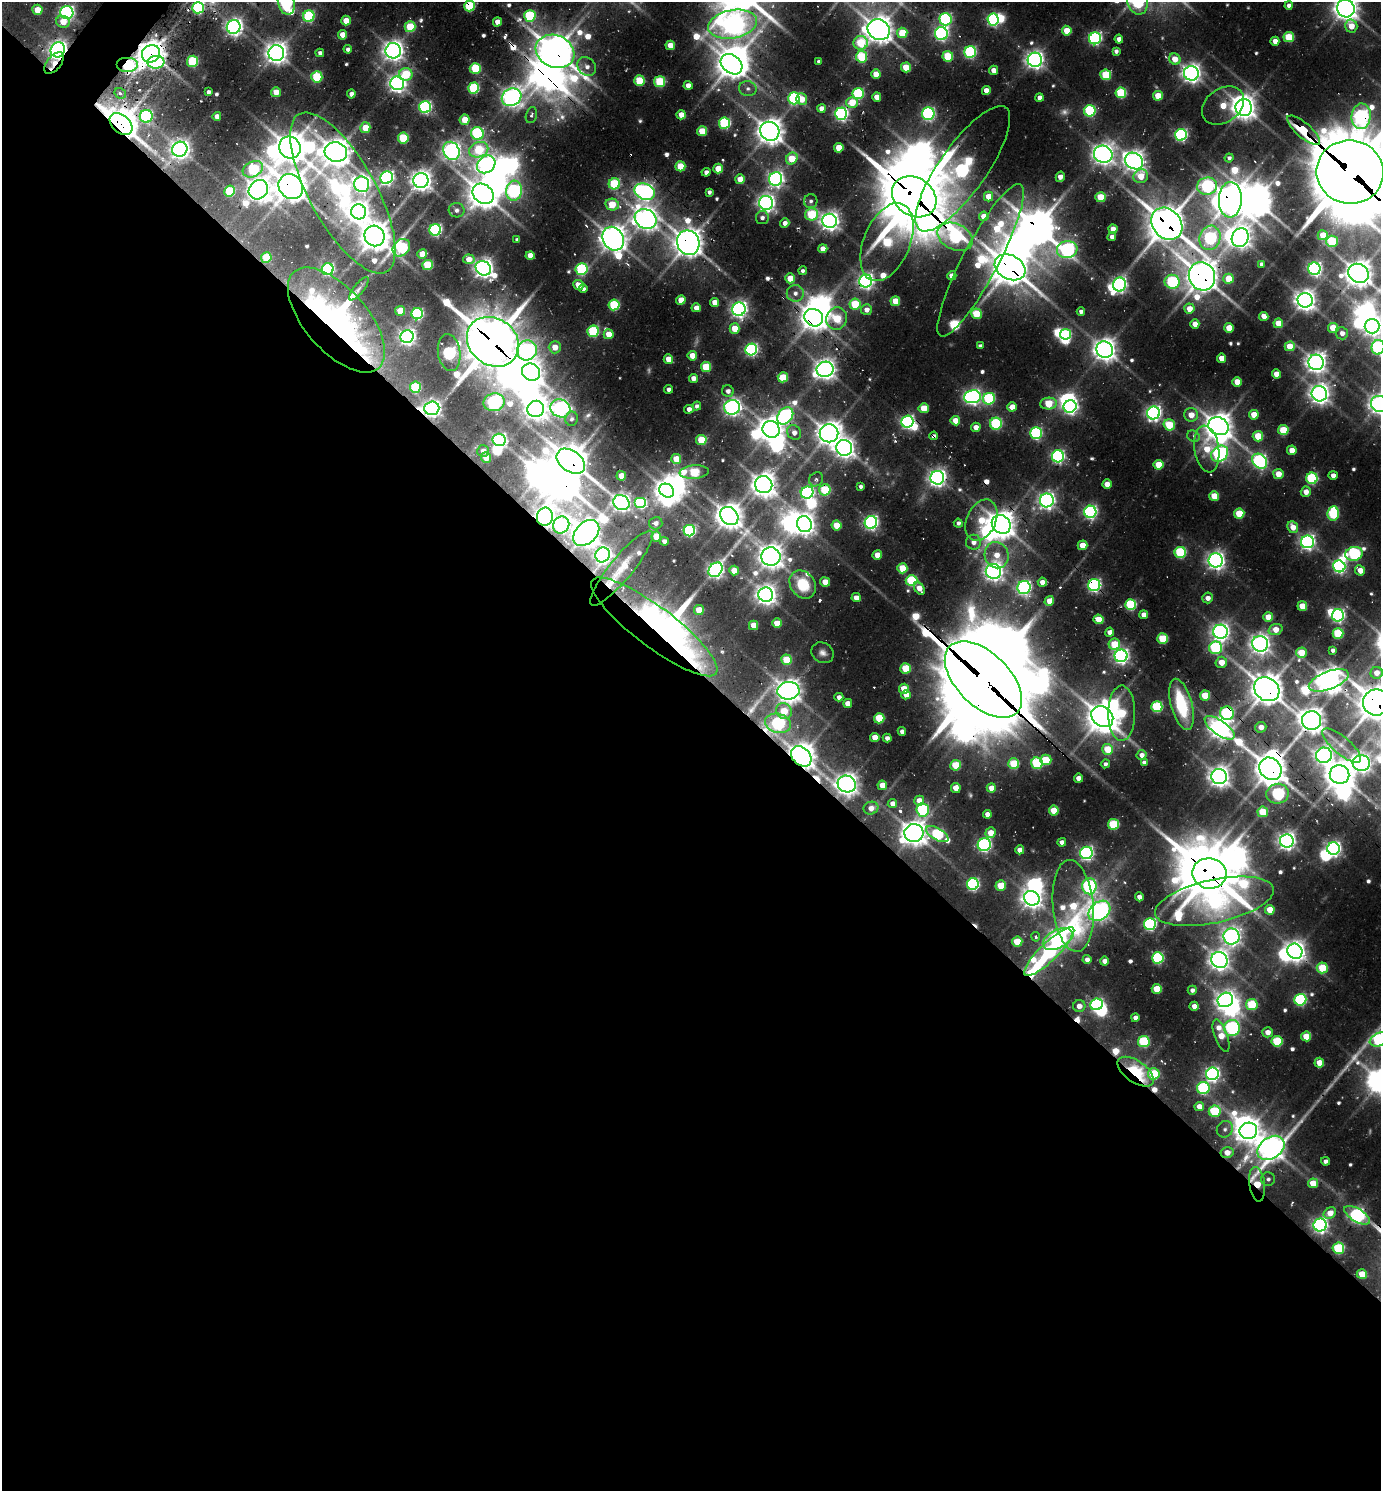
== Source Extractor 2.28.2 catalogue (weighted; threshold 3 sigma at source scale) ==
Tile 14 of 4 x 4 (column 2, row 4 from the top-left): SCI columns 1677-3055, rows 33-1521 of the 5997 x 5989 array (HDU 1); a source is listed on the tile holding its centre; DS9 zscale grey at full resolution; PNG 1383 x 1493 px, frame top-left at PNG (2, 2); each listed source drawn as its Kron ellipse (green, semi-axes under 4 px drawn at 4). Shown black and unused: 56% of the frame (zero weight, under 2 of 3 exposures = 3% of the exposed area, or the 3 px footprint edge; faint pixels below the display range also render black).
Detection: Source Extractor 2.28.2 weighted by HDU 2 'WHT'; one run over the whole footprint, this tile lists its part. Background 0.107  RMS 0.0097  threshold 0.0438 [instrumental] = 3 sigma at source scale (4.5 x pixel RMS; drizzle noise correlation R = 1.50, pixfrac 1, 0.05/0.05 arcsec/px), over >= 5 px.
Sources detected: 664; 14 too faint to see at this stretch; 64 inside a brighter object's white glare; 12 cosmic-ray / hot-pixel residue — neither listed nor drawn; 10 inside a brighter listed object's ellipse — not listed separately; of the other 564, all 500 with FLUX_AUTO >= 3.47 (the completeness limit of this list) listed and drawn (64 fainter detections not listed), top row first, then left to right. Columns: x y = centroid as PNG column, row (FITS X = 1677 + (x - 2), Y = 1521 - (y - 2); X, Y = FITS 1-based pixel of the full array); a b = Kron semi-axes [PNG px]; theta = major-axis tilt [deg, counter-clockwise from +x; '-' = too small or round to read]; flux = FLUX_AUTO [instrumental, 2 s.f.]
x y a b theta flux
286 2 12 8 -76 280
1137 2 13 10 -69 170
1289 5 4 4 - 6.7
469 6 5 5 - 85
198 8 6 5 - 170
1346 8 9 8 - 1300
37 10 5 5 - 24
67 13 6 6 - 370
309 16 6 5 - 120
530 16 6 6 - 110
945 19 6 6 - 200
993 20 6 5 - 220
346 21 5 4 - 20
63 22 7 6 - 19
497 22 5 4 - 15
733 24 25 14 10 1000
1351 26 6 6 - 20
234 27 7 6 - 570
410 27 5 5 - 61
879 30 11 10 - 1500
1067 31 5 5 - 28
902 33 5 5 - 47
941 34 6 6 - 310
342 35 5 4 - 19
1289 37 5 5 - 50
1095 38 6 6 - 250
1119 39 4 4 - 6.7
1275 41 4 4 - 12
861 43 7 7 - 61
670 45 5 4 - 21
348 49 4 4 - 4
58 50 7 7 - 710
393 51 7 7 - 910
555 51 20 16 -24 2400
1116 51 4 4 - 4.6
970 52 6 6 - 170
276 53 8 8 - 1000
320 53 4 4 - 5
151 54 9 8 - 1700
948 56 5 5 - 65
862 57 6 5 - 80
1175 59 6 5 - 20
1035 60 7 7 - 680
193 61 5 5 - 91
156 62 8 6 4 130
819 62 4 4 - 4.1
54 63 13 7 50 36
732 64 12 9 -38 1600
127 65 11 7 0 160
587 66 10 8 -46 7.7
906 67 5 5 - 35
475 68 5 5 - 73
994 70 4 4 - 12
1191 73 7 7 - 750
406 74 6 6 - 54
876 74 5 4 - 18
1106 75 5 5 - 67
317 77 5 5 - 80
639 81 5 5 - 55
659 82 5 5 - 85
397 83 7 6 - 600
688 85 4 4 - 9.6
474 88 5 5 - 120
748 89 9 7 -11 5.3
986 91 4 4 - 15
208 92 4 4 - 4.6
276 92 5 5 - 17
120 93 6 5 - 4.3
1121 93 5 5 - 89
351 94 4 4 - 7.5
858 94 6 5 - 120
1158 96 5 5 - 29
512 97 10 8 29 780
877 97 4 4 - 16
794 98 6 5 - 170
1039 98 4 4 - 6.7
802 99 6 5 - 21
852 102 6 5 - 32
1223 106 23 17 36 36
425 107 6 6 - 240
821 108 4 4 - 9.3
1244 108 8 8 - 1200
1090 111 6 5 - 130
841 114 6 6 - 320
928 114 6 6 - 250
531 115 8 5 76 4.1
681 115 5 4 - 18
146 116 6 6 - 180
217 116 4 4 - 7.3
1361 116 13 9 82 400
465 120 5 5 - 25
724 123 6 5 - 130
121 124 13 8 -43 2400
365 128 5 5 - 30
1304 130 21 7 -40 380
702 131 5 5 - 38
770 131 10 9 - 1400
477 133 6 6 - 170
1181 135 6 6 - 240
403 138 5 5 - 75
290 148 11 10 - 1900
839 148 5 4 - 30
180 149 8 7 - 790
479 150 10 7 21 68
451 151 9 8 - 660
336 152 11 9 -14 1600
1103 154 9 8 - 1000
1229 158 4 4 - 3.8
792 159 6 5 - 33
1134 161 9 8 - 980
486 164 10 8 38 600
680 166 5 5 - 37
253 169 11 7 27 110
718 169 5 4 - 26
963 169 75 23 55 420
706 172 4 4 - 5
1350 172 33 31 -6 9900
1141 176 7 7 - 26
1060 177 5 4 - 10
387 178 6 6 - 350
740 179 5 5 - 18
776 179 7 6 - 450
421 180 7 7 - 960
362 184 8 7 - 470
614 184 6 5 - 100
1207 186 10 8 12 150
291 187 13 11 -51 2200
258 190 10 9 - 1200
230 191 5 5 - 80
514 191 10 8 84 260
645 192 10 8 -24 560
709 192 4 4 - 3.7
343 193 90 33 -61 300
483 194 11 9 -40 1800
914 197 23 19 -34 6400
989 197 5 4 - 20
1101 197 5 5 - 41
1230 200 18 11 87 2000
811 201 7 6 - 3.8
766 203 7 7 - 600
612 205 7 5 -12 37
457 210 8 7 - 4.5
359 212 7 7 - 1000
812 214 6 6 - 84
984 216 5 4 - 17
762 218 6 6 - 5.1
646 219 11 9 -30 1100
829 221 7 7 - 800
785 223 5 4 - 7
1167 224 17 14 -49 2800
1113 229 4 4 - 14
435 230 6 5 - 220
1323 235 5 5 - 23
375 236 10 10 - 1900
955 237 18 13 -26 230
1112 237 4 4 - 6.8
1210 238 12 10 70 210
1240 238 9 8 - 970
613 239 12 10 -60 1500
517 240 4 4 - 3.5
1332 241 6 5 - 85
887 242 41 23 68 140
688 243 12 11 - 1700
401 248 9 8 - 140
823 249 4 4 - 13
1067 249 10 8 7 340
422 254 5 4 - 22
530 256 4 4 - 17
266 258 5 5 - 52
469 259 6 5 - 12
981 260 85 18 62 140
1261 264 4 4 - 3.6
428 265 5 5 - 63
1010 267 16 12 -28 2900
483 268 8 7 - 760
328 269 6 6 - 160
581 269 6 6 - 140
1314 269 6 6 - 350
803 271 4 4 - 3.6
1358 273 11 9 -31 1500
952 276 5 4 - 10
1202 276 14 13 - 2200
790 278 5 5 - 23
1228 279 5 5 - 30
866 281 6 6 - 460
1172 282 7 7 - 150
1120 284 7 6 - 350
578 285 5 5 - 15
359 289 14 5 52 4.5
583 289 4 4 - 3.8
795 293 8 8 - 7.5
681 300 5 4 - 22
1305 300 7 7 - 970
895 301 5 4 - 25
715 302 4 4 - 15
855 304 5 5 - 57
614 305 5 5 - 96
696 308 4 4 - 11
739 309 7 6 - 520
1189 309 5 5 - 15
866 310 5 5 - 8.4
400 311 5 5 - 27
1081 312 4 4 - 5
417 314 5 5 - 160
976 314 5 5 - 50
1264 316 4 4 - 14
814 318 9 8 - 1400
837 319 11 10 - 59
336 320 64 31 -49 440
1278 323 5 4 - 23
1195 324 4 4 - 12
1372 326 7 7 - 790
735 328 5 5 - 27
1229 328 5 5 - 26
1333 328 5 5 - 24
593 331 6 5 - 120
1342 333 6 6 - 7.1
609 334 5 5 - 22
1065 334 5 5 - 91
407 337 6 6 - 520
493 342 28 23 -38 4800
980 346 4 4 - 4.4
1290 346 5 4 - 31
555 347 6 6 - 16
1378 347 7 6 - 290
527 350 10 9 - 310
751 350 6 5 - 250
1105 350 8 8 - 1100
449 353 18 11 -81 240
692 356 5 4 - 18
1221 358 4 4 - 15
668 359 5 4 - 21
1316 362 8 7 - 900
706 367 5 5 - 52
825 369 8 7 - 870
531 372 9 8 - 960
1276 374 4 4 - 15
783 377 5 5 - 43
693 378 4 4 - 9.2
1237 382 5 5 - 21
415 387 5 5 - 82
668 389 4 4 - 5.6
728 391 6 5 - 5.8
1319 394 8 7 - 880
972 397 8 6 7 460
989 399 6 5 - 140
494 402 10 8 12 400
1048 403 8 6 3 46
1379 404 9 8 - 880
697 406 5 4 - 4.2
1070 406 6 6 - 390
732 407 8 7 - 520
1012 407 5 4 - 18
432 408 7 6 - 560
560 408 10 8 -27 500
924 408 5 5 - 28
536 409 8 8 - 1100
689 409 5 4 - 7.4
1154 413 6 6 - 460
1191 415 7 6 - 16
1254 415 5 4 - 25
785 416 9 7 53 330
572 419 7 6 - 3.8
955 421 5 4 - 20
907 422 6 6 - 320
996 424 6 6 - 120
1169 425 6 5 - 58
1218 426 10 9 - 1500
976 427 5 4 - 10
771 429 9 8 - 1300
1283 430 5 5 - 44
794 432 7 6 - 9.6
829 433 9 9 - 1200
1036 433 6 6 - 180
933 436 4 4 - 4.2
1193 436 6 5 - 3.5
1258 436 5 5 - 37
499 440 6 6 - 360
701 440 5 5 - 42
844 448 8 7 - 810
1207 449 23 12 -82 41
1292 450 5 4 - 16
483 451 6 5 - 9.9
1220 454 9 7 40 330
1058 456 6 6 - 290
486 458 5 5 - 17
676 459 5 5 - 29
571 461 16 10 -35 2300
1260 461 8 6 -42 350
1158 465 5 5 - 34
694 472 14 7 4 83
1278 474 5 5 - 18
1333 475 4 4 - 8.1
621 476 5 4 - 18
937 478 7 7 - 650
1312 478 5 5 - 130
816 479 7 6 - 4.3
1107 484 4 4 - 16
764 485 9 8 - 1300
861 486 4 4 - 3.8
825 490 6 5 - 71
667 491 8 6 -35 1000
807 492 6 6 - 290
1306 492 5 5 - 11
1214 496 5 5 - 29
1047 500 7 7 - 550
621 503 8 7 - 590
641 503 6 5 - 130
1090 512 6 6 - 320
1333 513 7 5 85 110
1239 514 5 5 - 46
729 516 10 8 -46 1500
545 517 9 8 - 740
981 520 22 14 65 41
871 522 6 6 - 360
656 523 7 6 - 5.1
958 523 4 4 - 4
804 524 8 7 - 980
1001 524 10 8 -44 1600
561 525 9 7 58 260
837 525 5 5 - 31
1293 527 6 5 - 14
689 531 6 5 - 170
586 533 15 10 44 1600
656 536 5 5 - 29
664 541 4 4 - 5.8
974 542 7 7 - 9.2
1307 542 6 6 - 440
1082 545 5 4 - 23
1180 552 5 5 - 120
1354 554 9 7 16 160
603 555 7 7 - 500
877 555 5 4 - 19
997 555 13 12 - 22
771 557 9 9 - 1300
1216 560 7 7 - 660
1339 566 6 6 - 270
622 568 47 11 51 30
902 568 5 5 - 39
715 570 8 6 48 510
734 570 5 5 - 18
1360 570 5 4 - 15
993 571 8 7 - 730
911 580 6 5 - 100
825 582 5 4 - 18
1042 582 4 4 - 10
803 584 15 12 -54 41
1094 585 6 6 - 260
1024 587 6 6 - 350
919 588 7 4 -53 16
766 595 7 7 - 910
856 598 4 4 - 11
1208 598 5 5 - 8.8
1049 601 5 4 - 15
1131 605 5 5 - 120
1302 606 5 4 - 23
699 610 5 5 - 25
1144 615 4 4 - 9.5
1338 615 6 6 - 310
1268 617 5 5 - 25
1098 619 5 4 - 29
777 623 5 4 - 20
754 625 4 4 - 21
654 627 77 20 -37 760
1276 629 7 5 19 17
1110 632 4 4 - 8
1220 632 7 7 - 680
1338 633 5 5 - 77
1163 639 5 5 - 56
1114 644 6 5 - 41
1260 644 8 7 - 880
1216 648 6 6 - 160
1333 650 4 4 - 4
823 653 12 10 -34 6.9
1301 653 5 5 - 26
1121 656 6 6 - 450
787 660 5 5 - 44
1221 662 6 5 - 17
906 668 5 5 - 44
1377 673 6 6 - 14
983 680 47 26 -45 13000
1329 680 21 9 21 1400
904 689 5 5 - 26
1267 689 13 11 -36 2200
788 691 11 9 6 1300
906 695 5 4 - 12
1205 695 5 5 - 38
839 697 4 4 - 6.4
1376 702 13 13 - 2600
848 703 4 4 - 14
1181 704 26 10 -75 77
1157 707 5 5 - 100
784 711 8 7 - 32
1122 713 27 13 -90 73
1227 713 7 6 - 170
1102 717 12 9 -40 1900
879 718 5 5 - 58
1311 720 9 9 - 1300
778 723 13 9 -15 250
1261 727 5 5 - 11
1220 728 17 7 -36 1100
902 731 4 4 - 5.5
875 737 4 4 - 17
887 738 4 4 - 4.7
1342 746 24 8 -41 12
1107 749 5 5 - 33
1142 755 5 5 - 7.1
1324 755 8 7 - 520
801 756 11 8 -45 1500
1046 760 5 5 - 43
1037 763 6 5 - 110
1144 763 4 4 - 5.6
1361 763 9 8 - 720
1014 764 5 5 - 60
1105 764 4 4 - 3.8
956 765 5 5 - 42
1270 769 12 10 -47 1900
1339 775 10 9 - 1800
1219 777 8 7 - 1000
1078 778 4 4 - 11
847 784 9 8 - 1000
882 785 4 4 - 16
956 788 5 5 - 18
991 788 4 4 - 12
1278 794 11 10 - 170
919 801 5 5 - 14
892 804 5 4 - 8.8
871 808 7 6 - 11
923 810 6 6 - 140
1054 811 5 5 - 33
1263 812 5 5 - 39
987 814 4 4 - 7.2
1113 824 5 5 - 80
914 833 9 9 - 1400
991 833 5 5 - 18
937 834 12 6 -30 140
1287 841 7 6 - 660
1062 842 4 4 - 5.9
984 845 6 6 - 270
1333 849 6 6 - 420
1020 850 4 4 - 12
1086 853 6 6 - 330
1209 873 17 15 -10 4000
973 884 6 6 - 230
1001 885 5 5 - 30
1089 886 8 7 - 280
1139 897 4 4 - 7.9
1032 898 8 7 - 900
1214 901 60 21 12 350
1073 906 46 20 -85 78
1270 910 5 5 - 21
1099 911 12 9 38 760
1150 924 6 6 - 210
1231 936 8 8 - 670
1036 937 4 4 - 3.7
1058 939 16 9 28 490
1017 942 5 5 - 35
1295 951 8 7 - 950
1049 952 34 9 44 250
1158 958 6 5 - 150
1087 959 4 4 - 5.9
1219 960 8 8 - 870
1105 961 4 4 - 10
1322 968 5 5 - 48
1157 989 5 5 - 35
1192 990 4 4 - 4.9
1225 1000 8 7 - 690
1300 1000 6 6 - 170
1097 1004 6 5 - 230
1252 1005 6 5 - 69
1079 1006 6 6 - 8.8
1194 1006 4 4 - 10
1135 1018 4 4 - 6.6
1232 1028 8 7 - 300
1268 1032 5 5 - 9.9
1221 1036 17 6 -70 25
1306 1036 5 5 - 30
1379 1040 10 6 21 250
1277 1041 5 5 - 75
1144 1042 5 5 - 100
1319 1063 5 4 - 17
1136 1072 21 10 -35 95
1154 1074 6 5 - 74
1212 1074 6 6 - 390
1203 1088 6 6 - 130
1199 1107 5 4 - 13
1215 1111 6 5 - 80
1225 1129 8 7 - 4.7
1248 1131 9 8 - 1300
1271 1148 15 10 35 1200
1227 1152 6 5 - 12
1325 1161 4 4 - 4.3
1268 1179 7 7 - 3.5
1313 1183 5 5 - 23
1257 1184 17 7 -83 40
1330 1213 7 5 36 16
1357 1215 14 6 -31 370
1320 1225 6 6 - 460
1338 1248 6 5 - 95
1362 1274 5 5 - 25
Overlapping masked pixels (flux is a lower limit): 60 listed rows (the first 20) at x y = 469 6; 198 8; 58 50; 555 51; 151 54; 156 62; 54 63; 127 65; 146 116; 1361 116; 121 124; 1304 130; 180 149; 336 152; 963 169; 1350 172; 291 187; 645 192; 343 193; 914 197
Isophote crosses this tile's border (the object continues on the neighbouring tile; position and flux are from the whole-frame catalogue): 15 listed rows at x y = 286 2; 1137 2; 469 6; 1346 8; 879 30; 1361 116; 963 169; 1350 172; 1358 273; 1372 326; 1378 347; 1379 404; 1376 702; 1379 1040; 1357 1215